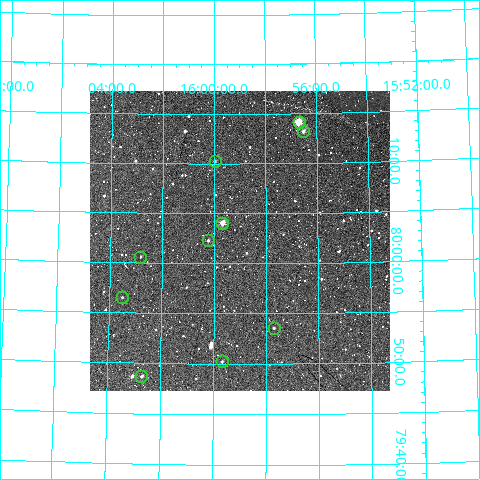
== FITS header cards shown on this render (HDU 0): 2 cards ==
NAXIS1  =                  300
NAXIS2  =                  300

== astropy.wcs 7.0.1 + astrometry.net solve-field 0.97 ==
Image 300 x 300 px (HDU 0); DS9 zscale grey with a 90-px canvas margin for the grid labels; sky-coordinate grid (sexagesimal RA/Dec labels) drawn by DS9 from the SOLVED WCS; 10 Tycho-2 reference stars matched to detected sources circled (green)
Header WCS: RA---TAN/DEC--TAN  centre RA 15:59:00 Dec +80:02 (239.75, +80.04 deg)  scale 6 arcsec/px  FOV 30.0' x 30.0'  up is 0 deg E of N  parity normal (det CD < 0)
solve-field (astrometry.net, Tycho-2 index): VERIFIED the header's WCS against the Tycho-2 star catalogue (verified at 2 index scales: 7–10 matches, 0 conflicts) and refined it, rather than solving blind
Solved WCS: RA---TAN-SIP/DEC--TAN-SIP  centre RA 15:59:01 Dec +80:02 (239.75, +80.04 deg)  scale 6 arcsec/px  FOV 30.0' x 30.0'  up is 0 deg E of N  parity normal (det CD < 0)
The solver's refit moves the header's centre by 2.3 arcsec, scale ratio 1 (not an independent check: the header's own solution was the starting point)
Tycho-2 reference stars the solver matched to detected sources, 10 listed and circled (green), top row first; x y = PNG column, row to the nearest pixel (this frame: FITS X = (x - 90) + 1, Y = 300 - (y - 91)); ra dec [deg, ICRS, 3 dp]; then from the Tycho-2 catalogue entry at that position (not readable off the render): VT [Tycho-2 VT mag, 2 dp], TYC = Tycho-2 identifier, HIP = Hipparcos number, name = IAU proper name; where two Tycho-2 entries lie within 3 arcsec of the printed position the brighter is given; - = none
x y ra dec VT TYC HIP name
299 122 239.171 +80.235 9.09 4566-330-1 - -
303 131 239.129 +80.220 10.86 4566-318-1 - -
215 161 239.996 +80.170 12.11 4566-229-1 - -
222 223 239.920 +80.067 10.47 4566-140-1 - -
208 240 240.058 +80.038 11.89 4575-300-1 - -
140 257 240.706 +80.010 12.09 4575-303-1 - -
122 297 240.874 +79.942 12.60 4575-338-1 - -
274 328 239.428 +79.892 12.45 4563-1064-1 - -
222 361 239.920 +79.838 12.91 4563-1127-1 - -
141 376 240.677 +79.811 11.69 4575-285-1 - -